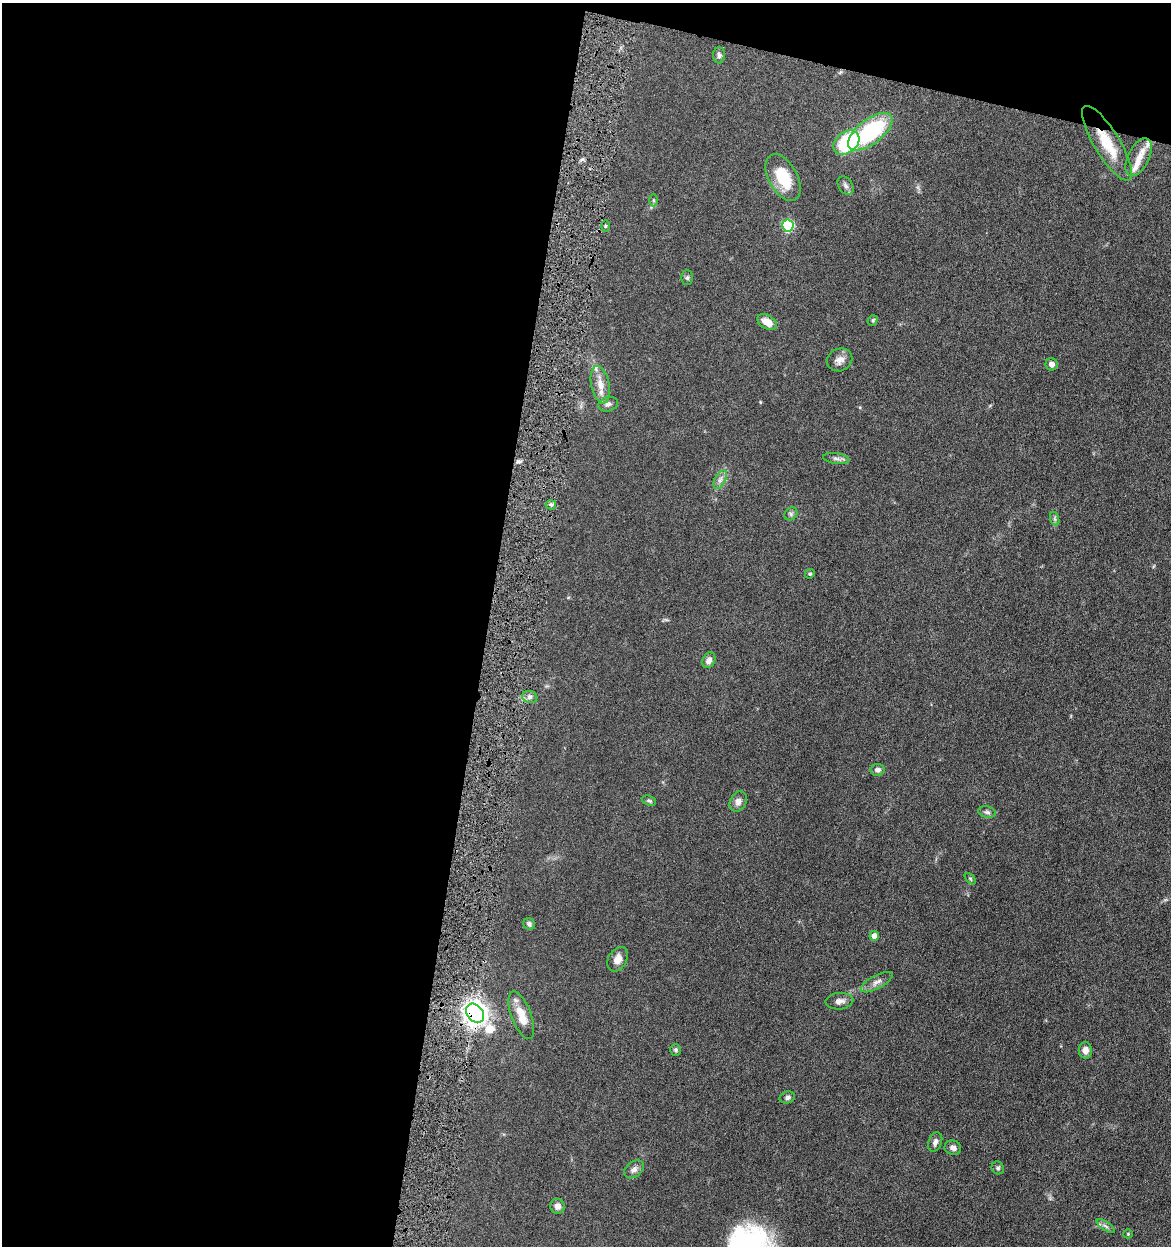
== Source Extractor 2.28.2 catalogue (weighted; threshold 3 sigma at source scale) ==
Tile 1 of 4 x 4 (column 1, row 1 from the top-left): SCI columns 242-1410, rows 3735-4978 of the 5040 x 4982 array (HDU 1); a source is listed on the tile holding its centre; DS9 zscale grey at full resolution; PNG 1173 x 1248 px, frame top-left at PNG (2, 3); each listed source drawn as its Kron ellipse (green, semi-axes under 4 px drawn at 4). Shown black and unused: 45% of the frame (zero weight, under 4 of 8 exposures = <1% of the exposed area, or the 3 px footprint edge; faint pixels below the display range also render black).
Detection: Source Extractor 2.28.2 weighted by HDU 2 'WHT'; one run over the whole footprint, this tile lists its part. Background 0.042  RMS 0.0046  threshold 0.0189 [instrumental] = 3 sigma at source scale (4.09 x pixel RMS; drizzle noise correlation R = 1.36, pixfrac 0.8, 0.05/0.05 arcsec/px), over >= 5 px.
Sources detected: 50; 3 inside a brighter listed object's ellipse — not listed separately; the other 47 listed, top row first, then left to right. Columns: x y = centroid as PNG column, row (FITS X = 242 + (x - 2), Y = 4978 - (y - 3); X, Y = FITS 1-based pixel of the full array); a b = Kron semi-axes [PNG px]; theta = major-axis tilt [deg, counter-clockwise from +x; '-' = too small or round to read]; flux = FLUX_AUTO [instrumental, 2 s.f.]
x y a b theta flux
719 55 8 6 88 1.2
870 132 26 12 37 38
846 143 14 10 40 34
1107 143 43 12 -59 15
1139 157 20 10 63 5.5
783 178 25 14 -61 15
845 185 10 7 -57 1.4
653 200 6 4 -89 0.63
605 226 6 4 89 0.5
788 226 6 5 - 32
687 278 7 5 90 0.84
873 320 5 5 - 0.69
767 322 10 6 -31 4.6
840 360 13 11 23 3
1052 364 6 6 - 1.9
600 385 19 9 -79 4.8
608 404 10 7 14 1.4
836 458 13 5 -7 1.4
720 480 10 5 63 1.6
551 505 5 5 - 0.78
791 514 7 6 - 0.86
1055 519 7 4 -71 0.76
810 574 5 4 - 0.58
709 660 8 6 62 2
530 697 8 6 -15 1.3
877 770 7 6 - 1.5
649 801 7 4 -21 0.74
738 801 10 8 64 2.2
987 812 9 5 -10 1.1
970 879 7 4 -45 0.52
529 924 6 5 - 1
874 936 5 5 - 2.8
618 959 13 9 60 3.6
877 982 17 6 28 2.4
839 1001 14 8 4 2.3
475 1013 10 8 -50 400
521 1015 25 10 -69 7.4
676 1050 6 5 - 0.8
1085 1050 8 6 -88 2.7
787 1097 8 6 17 1.1
935 1142 10 6 68 1.7
953 1148 8 7 - 1.5
998 1168 6 6 - 0.96
634 1169 11 7 38 1.8
557 1206 7 7 - 2.2
1106 1226 10 4 -34 1.2
1128 1234 5 4 - 0.44
Overlapping masked pixels (flux is a lower limit): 2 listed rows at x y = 1107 143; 475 1013